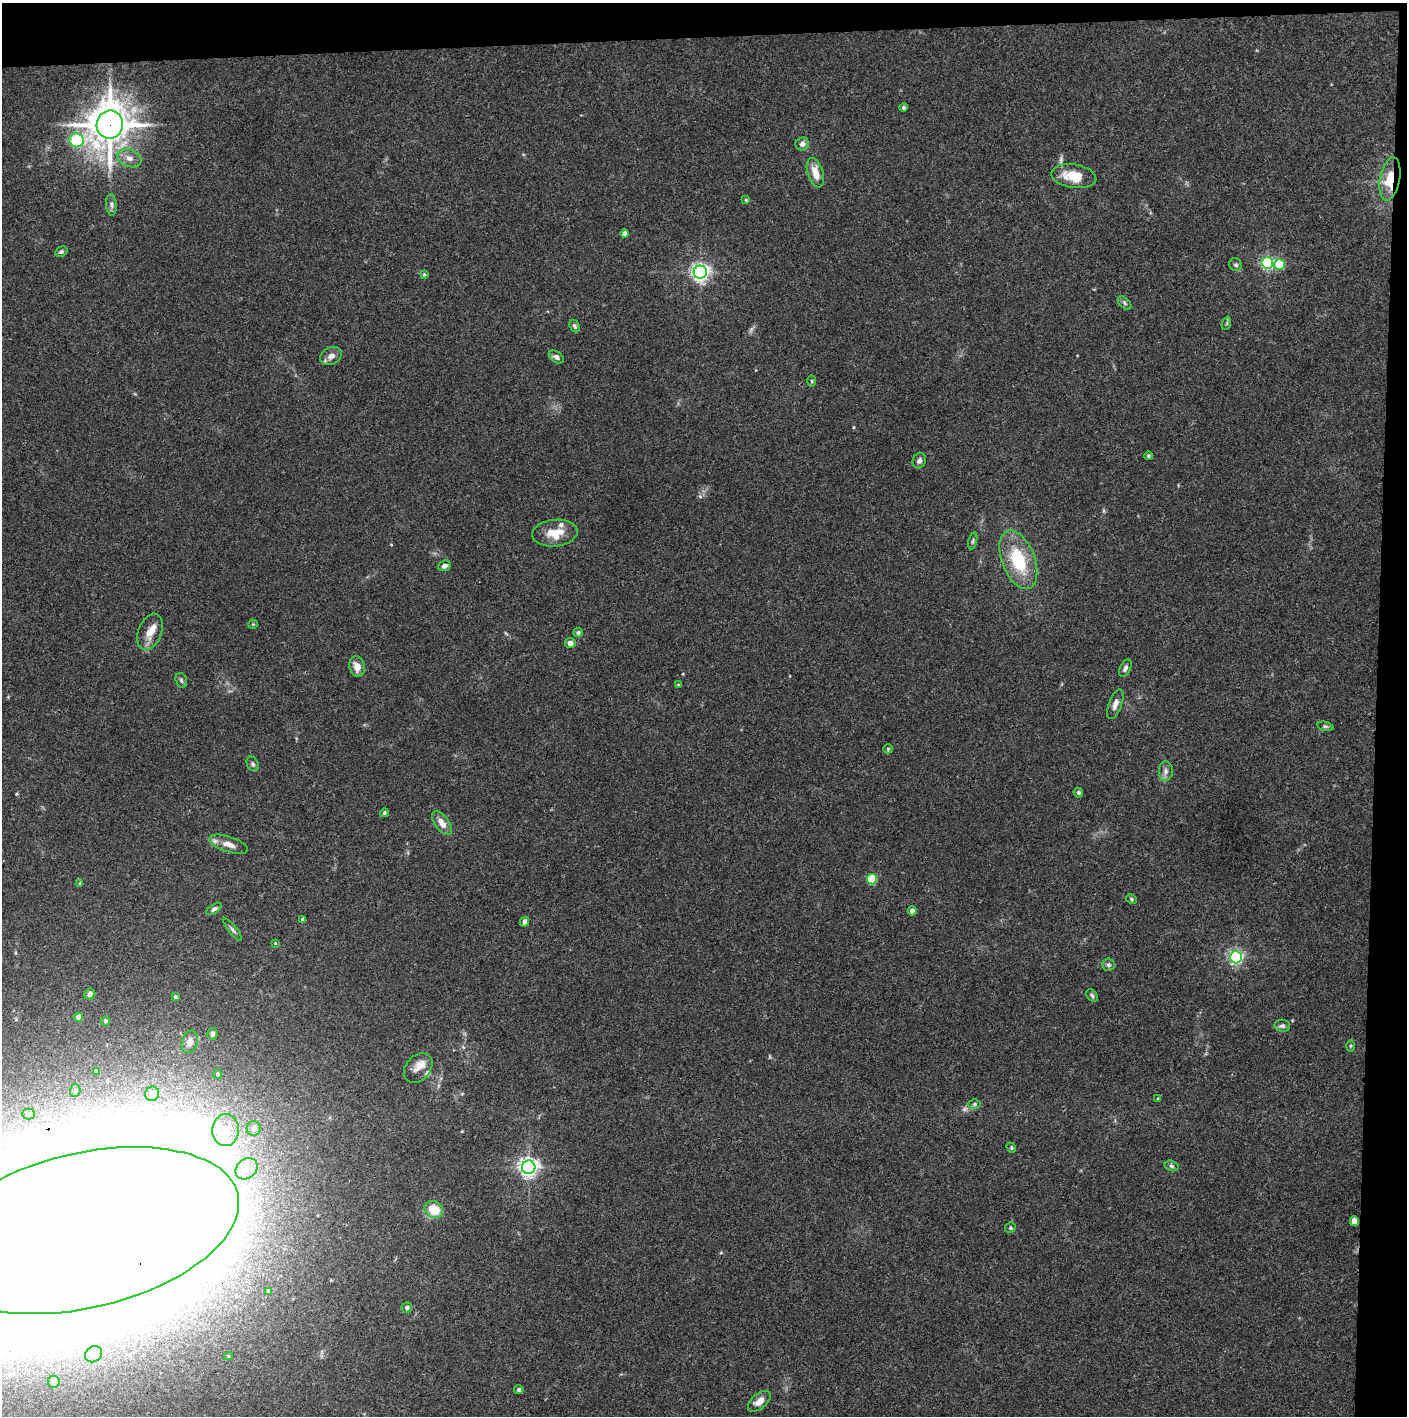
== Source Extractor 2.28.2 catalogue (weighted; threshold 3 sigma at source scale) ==
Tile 3 of 3 x 3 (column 3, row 1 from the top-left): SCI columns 2812-4216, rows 2830-4243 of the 4221 x 4245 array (HDU 1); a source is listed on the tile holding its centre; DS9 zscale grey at full resolution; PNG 1409 x 1418 px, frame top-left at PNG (2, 3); each listed source drawn as its Kron ellipse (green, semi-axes under 4 px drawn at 4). Shown black and unused: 5% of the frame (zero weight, under 3 of 4 exposures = <1% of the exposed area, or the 3 px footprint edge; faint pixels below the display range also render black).
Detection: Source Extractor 2.28.2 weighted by HDU 2 'WHT'; one run over the whole footprint, this tile lists its part. Background 0.0339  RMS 0.0046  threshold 0.0208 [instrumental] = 3 sigma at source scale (4.5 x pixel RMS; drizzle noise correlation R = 1.50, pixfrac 1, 0.05/0.05 arcsec/px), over >= 5 px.
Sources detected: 100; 3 too faint to see at this stretch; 3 inside a brighter object's white glare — neither listed nor drawn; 3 inside a brighter listed object's ellipse — not listed separately; the other 91 listed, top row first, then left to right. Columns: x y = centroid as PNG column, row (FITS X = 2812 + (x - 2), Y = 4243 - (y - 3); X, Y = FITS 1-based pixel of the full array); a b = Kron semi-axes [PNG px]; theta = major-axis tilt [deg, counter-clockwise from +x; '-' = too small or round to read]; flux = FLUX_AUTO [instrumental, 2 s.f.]
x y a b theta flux
904 107 4 4 - 0.81
110 125 14 13 - 1100
76 140 7 7 - 49
802 144 7 6 - 2.2
129 158 12 8 -21 3.2
815 173 15 7 -73 6.4
1074 176 22 12 -9 11
1390 179 22 10 79 13
746 200 4 3 - 0.48
111 205 11 5 -86 1.4
625 234 4 4 - 3
61 252 6 4 29 0.87
1267 263 6 5 - 71
1236 265 7 6 - 1.1
1280 265 5 5 - 16
700 272 6 6 - 180
424 274 4 3 - 0.47
1125 303 8 5 -46 0.94
1227 323 7 4 71 0.69
574 326 6 5 - 1.2
331 356 11 8 25 2.7
556 357 8 5 -34 1.4
812 381 5 3 - 0.47
1148 456 4 4 - 0.7
919 461 8 6 65 1.7
555 533 23 13 6 8.8
973 541 8 3 77 0.71
1018 560 31 16 -69 25
444 566 6 5 - 1.5
253 624 5 4 - 0.5
150 632 19 11 70 5.6
578 632 5 4 - 1.1
570 643 5 5 - 3
357 667 10 7 -76 4
1125 668 9 5 66 1.4
181 680 7 5 -73 1
678 685 4 3 - 0.41
1115 704 16 6 70 2.4
1325 726 8 4 -13 0.75
888 749 5 4 - 0.57
253 764 8 5 -63 0.99
1166 771 10 7 90 2
1078 793 5 4 - 0.99
384 813 4 4 - 0.8
442 823 14 7 -55 4.3
229 844 20 7 -18 4.3
872 879 5 5 - 19
80 883 4 4 - 0.56
1131 899 6 4 -25 0.6
214 909 9 4 34 1.3
912 911 4 4 - 2.1
303 919 4 4 - 1.3
525 922 5 4 - 2.3
233 930 14 3 -52 1.1
275 943 3 3 - 0.45
1236 957 6 5 - 98
1108 965 6 6 - 1.1
90 994 6 5 - 2.1
1092 995 7 5 -51 0.91
176 997 4 4 - 0.91
79 1017 4 4 - 4
106 1021 5 4 - 0.99
1282 1026 8 6 -5 1.3
212 1034 6 5 - 1.1
190 1042 11 7 73 2.6
1351 1046 6 4 89 0.54
418 1068 17 12 50 4.5
96 1071 4 3 - 0.83
218 1074 5 4 - 0.88
75 1090 7 5 87 0.97
152 1094 7 6 - 1.9
1158 1099 4 3 - 0.56
975 1104 6 5 - 0.79
28 1114 7 5 0 1.2
254 1128 7 7 - 3.4
226 1130 16 13 88 9.2
1011 1148 5 4 - 0.67
1172 1166 7 5 -16 0.96
529 1167 7 6 - 220
247 1169 12 9 41 5.5
434 1209 10 8 -32 11
1355 1221 5 4 - 7.9
1010 1228 5 5 - 0.73
84 1231 158 77 13 11000
268 1292 4 4 - 1.2
407 1308 5 5 - 1.4
94 1354 9 7 38 2.7
228 1356 4 4 - 0.58
54 1382 6 6 - 3.1
519 1389 4 4 - 0.96
759 1401 13 7 40 3.8
Overlapping masked pixels (flux is a lower limit): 4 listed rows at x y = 110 125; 1390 179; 1355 1221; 84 1231
Isophote crosses this tile's border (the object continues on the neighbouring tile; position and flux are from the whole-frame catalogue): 1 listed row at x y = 84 1231